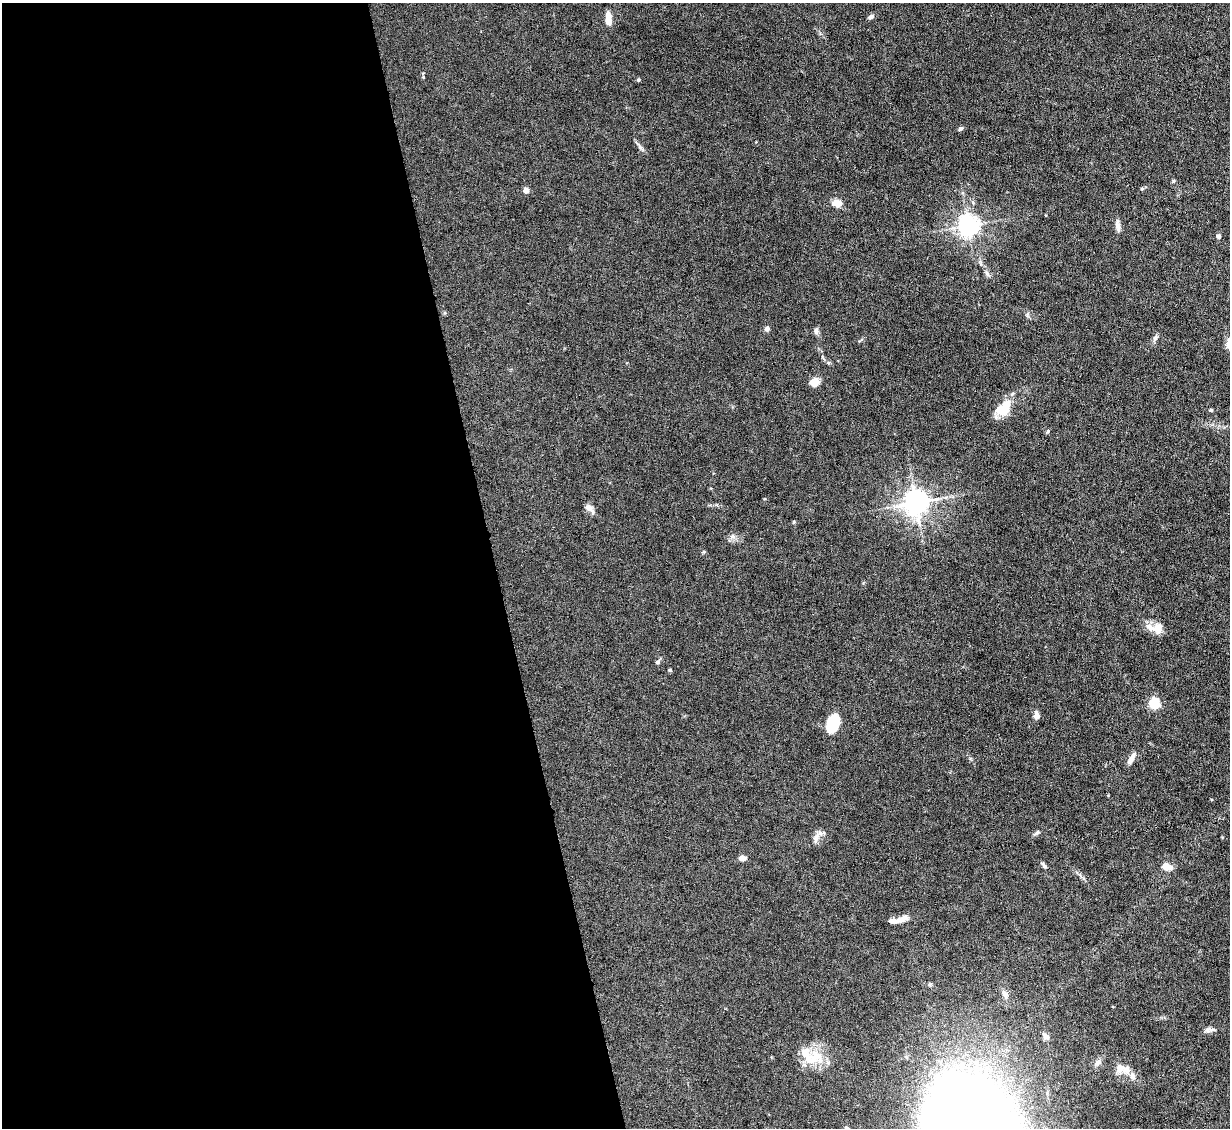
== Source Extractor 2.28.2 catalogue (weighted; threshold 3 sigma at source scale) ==
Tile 9 of 4 x 4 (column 1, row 3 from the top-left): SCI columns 1-1228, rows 1376-2501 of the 4910 x 4886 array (HDU 1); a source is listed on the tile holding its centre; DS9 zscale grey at full resolution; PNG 1232 x 1130 px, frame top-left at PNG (2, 3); no overlay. Shown black and unused: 40% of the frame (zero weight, under 4 of 8 exposures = <1% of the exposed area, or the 3 px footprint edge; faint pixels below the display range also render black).
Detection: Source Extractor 2.28.2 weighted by HDU 2 'WHT'; one run over the whole footprint, this tile lists its part. Background 0.0668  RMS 0.0031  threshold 0.0126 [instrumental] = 3 sigma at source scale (4.09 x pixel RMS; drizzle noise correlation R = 1.36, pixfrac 0.8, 0.05/0.05 arcsec/px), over >= 5 px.
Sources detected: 51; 1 inside a brighter object's white glare — not listed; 6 inside a brighter listed object's ellipse — not listed separately; the other 44 listed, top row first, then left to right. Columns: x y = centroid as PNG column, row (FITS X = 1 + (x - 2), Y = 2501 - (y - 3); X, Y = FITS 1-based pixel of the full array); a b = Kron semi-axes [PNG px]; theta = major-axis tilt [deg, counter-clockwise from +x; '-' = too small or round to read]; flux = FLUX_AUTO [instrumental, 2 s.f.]
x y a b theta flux
608 15 9 7 -80 1.7
871 17 7 5 24 0.78
609 22 8 6 -65 1.8
638 80 5 4 - 0.36
960 129 7 5 42 0.56
640 147 10 4 -55 0.79
1173 181 5 4 - 0.34
1142 189 5 4 - 0.36
526 190 4 4 - 3
837 203 13 10 -2 2.2
968 226 7 6 - 180
1118 226 15 6 -81 1.3
1218 236 5 5 - 0.79
987 273 7 4 -71 0.62
767 329 4 4 - 1.7
816 331 7 6 - 0.97
1155 338 9 6 67 0.84
1229 346 11 8 -64 1.6
815 382 8 7 - 3.6
1003 408 22 13 45 5.6
1211 410 5 4 - 0.4
1048 431 5 4 - 0.36
916 503 8 7 - 290
589 508 12 7 -42 1.6
732 536 8 7 - 0.96
1155 628 23 11 -9 3.5
657 662 7 4 29 0.51
670 670 4 3 - 0.5
1154 703 5 5 - 24
1036 715 11 6 -80 1.3
835 725 18 10 38 6.3
1131 759 15 5 59 1.8
1037 833 9 5 37 0.61
816 838 16 7 71 1.5
742 858 6 5 - 2.1
1043 865 10 4 -52 0.6
1166 867 8 5 -20 4.6
899 921 23 7 26 2
1005 994 10 6 -58 1
1207 1030 11 7 27 1.1
1046 1037 10 7 -35 0.92
804 1052 65 13 -24 7.2
1098 1062 10 6 39 1.1
1126 1070 13 11 73 2.3
Isophote crosses this tile's border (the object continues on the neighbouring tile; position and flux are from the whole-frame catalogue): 1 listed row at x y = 1229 346